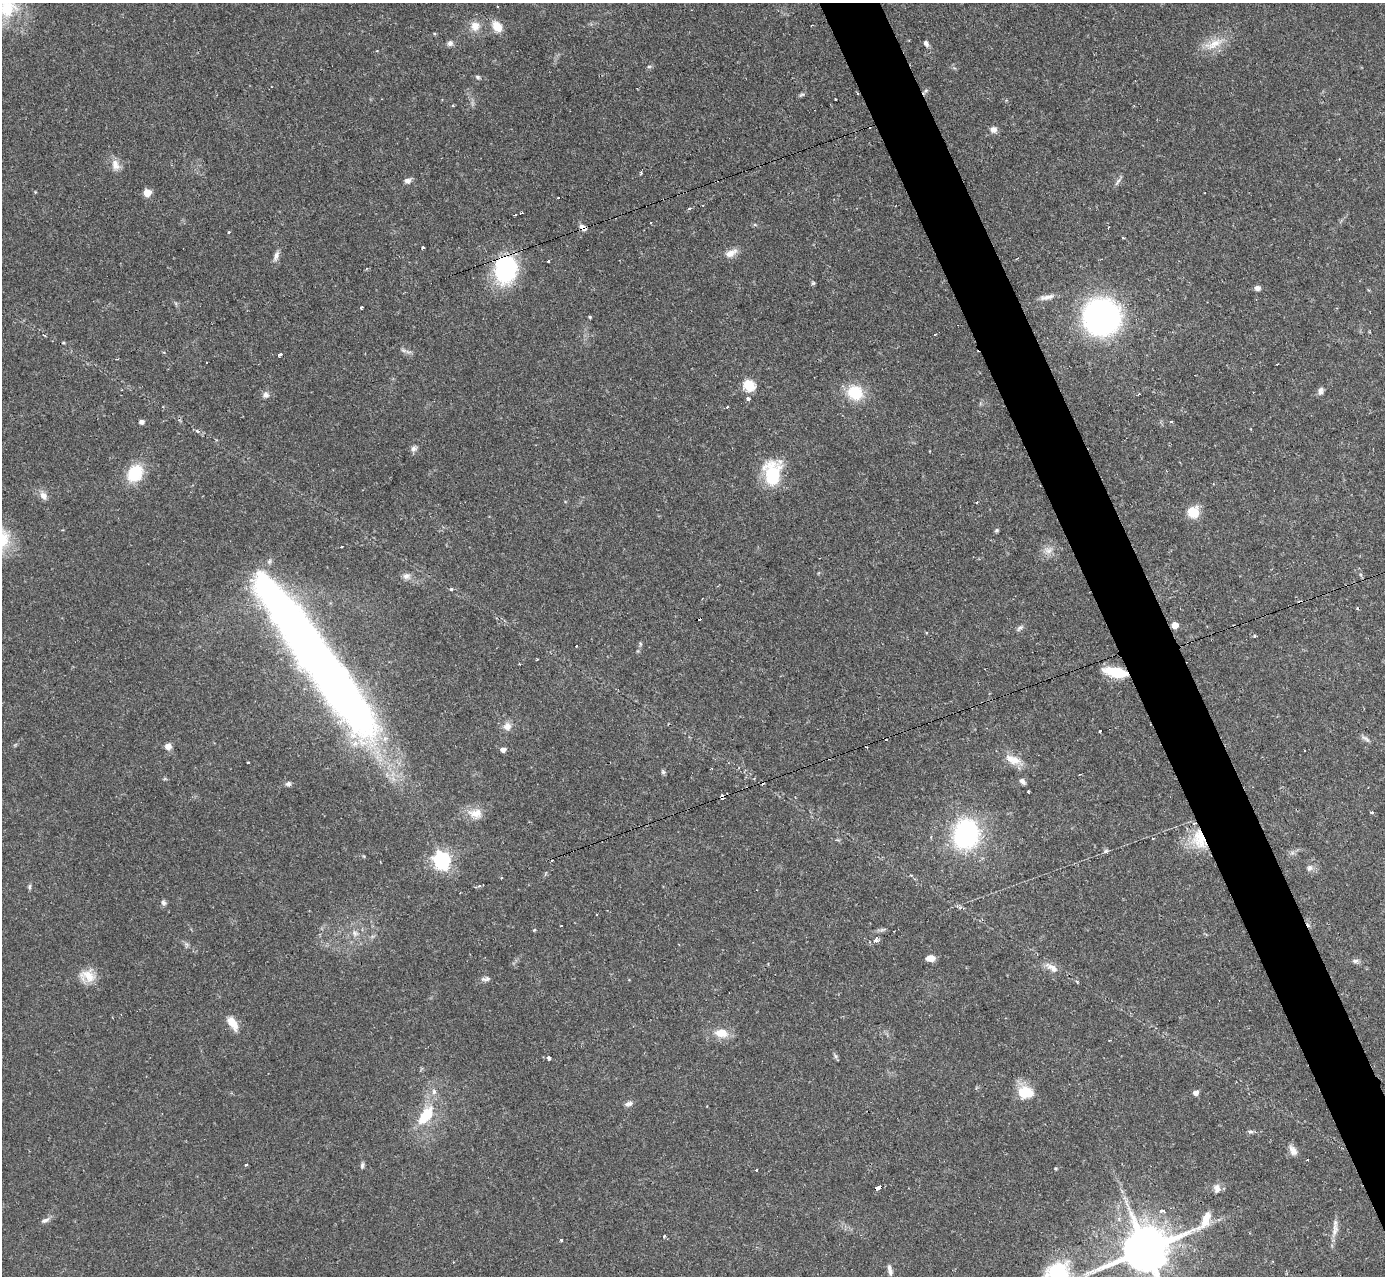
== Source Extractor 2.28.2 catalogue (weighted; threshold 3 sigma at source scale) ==
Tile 6 of 4 x 4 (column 2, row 2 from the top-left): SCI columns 1384-2766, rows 2692-3965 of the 5533 x 5515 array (HDU 1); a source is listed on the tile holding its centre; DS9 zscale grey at full resolution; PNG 1387 x 1278 px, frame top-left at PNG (2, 3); no overlay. Shown black and unused: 4% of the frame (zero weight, under 2 of 3 exposures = <1% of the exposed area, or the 3 px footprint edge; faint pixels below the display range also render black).
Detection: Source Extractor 2.28.2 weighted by HDU 2 'WHT'; one run over the whole footprint, this tile lists its part. Background 0.121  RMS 0.0064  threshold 0.0289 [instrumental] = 3 sigma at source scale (4.5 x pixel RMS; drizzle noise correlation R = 1.50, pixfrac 1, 0.05/0.05 arcsec/px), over >= 5 px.
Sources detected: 141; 1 inside a brighter object's white glare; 14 cosmic-ray / hot-pixel residue — not listed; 1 inside a brighter listed object's ellipse — not listed separately; the other 125 listed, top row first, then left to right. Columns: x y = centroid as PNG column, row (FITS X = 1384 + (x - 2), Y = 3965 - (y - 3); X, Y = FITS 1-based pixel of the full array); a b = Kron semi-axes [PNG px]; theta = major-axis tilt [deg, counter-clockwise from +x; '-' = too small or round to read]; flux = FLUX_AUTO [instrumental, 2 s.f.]
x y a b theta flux
7 7 33 27 -75 30
498 7 3 2 - 0.93
475 26 13 12 - 6.8
497 26 12 9 -54 9.5
450 43 7 7 - 2.4
926 43 8 6 -61 2
1214 44 32 11 24 13
377 51 3 2 - 0.95
649 66 6 4 1 0.99
477 77 5 5 - 1.3
271 87 3 2 - 0.59
925 91 11 3 45 1.2
858 94 3 2 - 0.68
802 95 9 4 21 1.1
835 99 3 3 - 1.3
453 105 5 3 - 0.65
994 129 8 8 - 3.3
116 165 16 10 -71 5.7
641 173 5 3 - 0.77
408 181 8 6 12 2.9
1118 181 12 4 49 1.8
147 193 5 5 - 14
689 209 3 3 - 2.8
650 223 3 3 - 1.6
582 227 9 5 -43 3.7
229 232 3 3 - 1.5
1123 237 3 3 - 4
423 248 3 3 - 1.4
731 253 18 9 31 5.3
276 256 15 6 70 3.2
548 261 3 3 - 1.3
505 269 32 24 79 63
813 283 5 5 - 0.97
1257 288 7 6 - 2.5
1047 297 21 6 10 4.4
362 307 3 3 - 2.3
590 317 4 3 - 0.75
1102 317 26 25 - 220
934 334 3 2 - 0.61
403 350 8 5 -31 1.7
280 355 4 3 - 2.8
1277 364 3 2 - 0.56
749 385 6 6 - 53
1321 391 10 6 79 2.4
855 393 17 15 -30 23
266 395 9 8 - 2.8
748 400 3 3 - 8.8
727 407 3 3 - 0.9
141 422 6 5 - 2.2
197 431 5 4 - 0.83
413 449 8 7 - 2.3
930 451 3 2 - 0.45
135 473 22 17 54 22
772 474 29 18 85 35
43 496 12 8 -55 4.2
1193 512 11 11 - 14
996 530 5 5 - 1
342 547 3 2 - 0.76
1048 550 13 9 9 4.9
406 576 11 9 10 3.4
451 589 4 4 - 0.91
1300 602 3 3 - 3.6
1175 625 5 5 - 9.2
1020 628 11 5 46 1.8
1255 636 4 3 - 1
640 644 6 4 -62 0.93
316 657 186 27 -55 770
1115 672 23 9 -11 21
507 726 11 10 - 4.7
1100 731 4 3 - 1.9
1366 738 13 5 -32 2.2
168 746 7 6 - 4.6
503 749 5 5 - 3.6
1012 759 23 11 -18 9.7
663 772 6 6 - 1.2
1080 774 3 2 - 0.53
1022 781 9 6 -45 2.2
288 784 8 6 18 1.8
1028 792 3 2 - 0.9
722 798 6 3 69 9.1
475 813 21 14 -6 8.9
1372 813 4 3 - 0.88
966 834 28 24 81 94
1153 838 3 2 - 0.71
1201 839 29 23 58 27
1106 851 8 5 27 1.4
1292 853 7 4 18 1.6
442 860 7 6 - 240
1309 868 10 7 57 2.6
29 887 8 4 89 1.2
163 903 8 6 -76 1.9
561 926 3 2 - 1.2
534 930 4 4 - 0.68
876 939 4 4 - 4
186 944 7 4 -71 1.4
931 958 9 6 3 5.4
1355 961 9 6 1 1.9
1052 968 20 8 -32 5.8
88 976 21 15 -14 11
486 979 12 6 8 2.3
232 1023 17 8 -56 9
721 1033 18 11 -5 10
835 1056 7 5 -26 1.3
549 1058 4 3 - 5.7
1025 1092 16 12 -5 18
1196 1093 5 5 - 4.1
628 1104 11 6 14 2.5
426 1115 30 14 55 23
1251 1131 8 4 0 1.3
1293 1150 14 8 -60 4.1
1307 1159 3 3 - 1.1
246 1165 4 3 - 1
362 1165 9 5 84 1.4
1055 1168 5 3 - 0.66
756 1170 3 2 - 1.1
878 1188 5 3 - 14
1217 1188 12 9 -74 4
1162 1211 6 5 - 2.6
45 1220 11 6 18 2.5
1335 1230 23 7 78 5.5
664 1236 3 3 - 0.79
561 1240 3 3 - 1.4
1145 1249 17 12 24 3400
890 1270 13 6 -78 3.1
1057 1276 36 25 -33 44
Overlapping masked pixels (flux is a lower limit): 11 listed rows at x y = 925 91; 858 94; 582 227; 505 269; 1300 602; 316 657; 1115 672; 722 798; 1201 839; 878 1188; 1145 1249
Isophote crosses this tile's border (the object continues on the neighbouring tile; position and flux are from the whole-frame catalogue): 3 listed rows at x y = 7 7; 1145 1249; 1057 1276